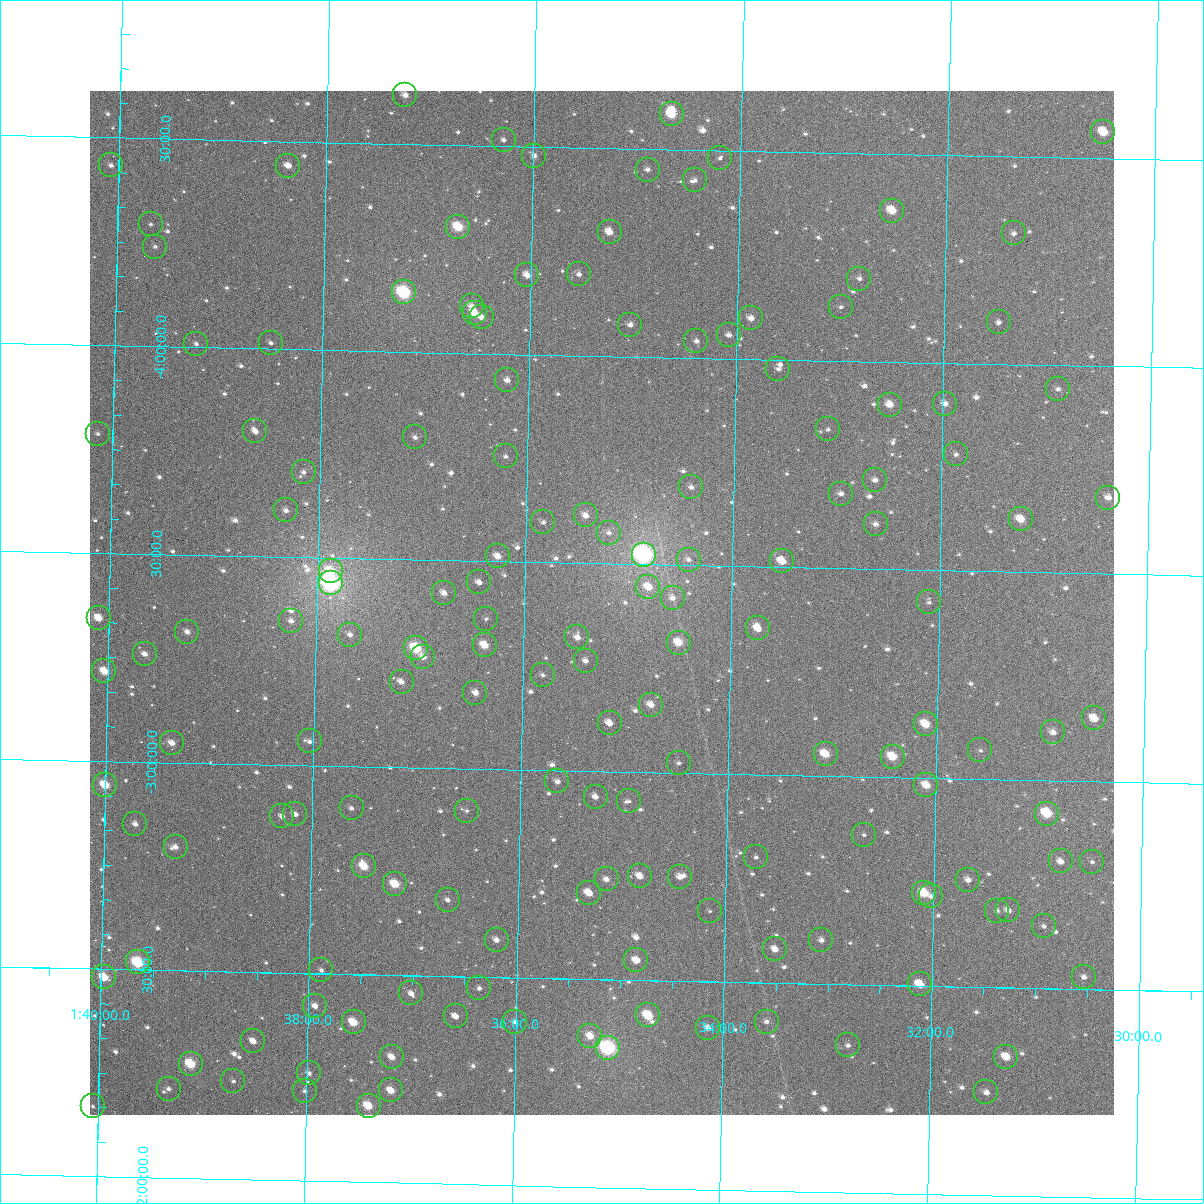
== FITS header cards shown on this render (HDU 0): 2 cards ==
NAXIS1  =                 1024
NAXIS2  =                 1024

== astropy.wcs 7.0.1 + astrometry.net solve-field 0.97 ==
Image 1024 x 1024 px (HDU 0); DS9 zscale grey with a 90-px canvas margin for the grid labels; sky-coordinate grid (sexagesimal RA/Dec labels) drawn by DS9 from the SOLVED WCS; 155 Tycho-2 reference stars matched to detected sources circled (green)
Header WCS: RA---TAN-SIP/DEC--TAN-SIP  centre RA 01:35:15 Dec -03:24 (23.81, -3.41 deg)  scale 8.66 arcsec/px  FOV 147.9' x 147.9'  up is +179 deg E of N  parity flipped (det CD > 0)
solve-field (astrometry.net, Tycho-2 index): VERIFIED the header's WCS against the Tycho-2 star catalogue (verified at 6 index scales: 8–155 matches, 0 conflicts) and refined it, rather than solving blind
Solved WCS: RA---TAN-SIP/DEC--TAN-SIP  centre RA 01:35:15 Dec -03:24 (23.81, -3.41 deg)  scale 8.66 arcsec/px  FOV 147.9' x 147.9'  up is +179 deg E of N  parity flipped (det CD > 0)
The solver's refit moves the header's centre by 0.35 arcsec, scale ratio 0.9999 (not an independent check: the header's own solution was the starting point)
Tycho-2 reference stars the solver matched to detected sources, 155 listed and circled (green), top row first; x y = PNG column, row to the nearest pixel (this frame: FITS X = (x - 90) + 1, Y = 1024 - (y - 91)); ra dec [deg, ICRS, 3 dp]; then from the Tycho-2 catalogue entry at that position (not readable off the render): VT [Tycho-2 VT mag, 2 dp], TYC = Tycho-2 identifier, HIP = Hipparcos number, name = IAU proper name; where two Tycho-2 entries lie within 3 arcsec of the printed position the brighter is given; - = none
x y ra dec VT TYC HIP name
405 95 24.312 -4.617 11.08 4687-2278-1 - -
672 114 23.668 -4.585 9.68 4687-856-1 7347 -
1103 132 22.625 -4.563 9.89 4687-1010-1 - -
504 140 24.072 -4.515 12.10 4687-2137-1 - -
534 156 23.997 -4.478 11.58 4687-1979-1 - -
720 158 23.549 -4.482 12.59 4687-818-1 - -
111 165 25.018 -4.433 11.88 4687-1568-1 - -
288 166 24.591 -4.441 10.98 4687-1454-1 - -
648 170 23.723 -4.451 12.15 4687-743-1 - -
695 180 23.609 -4.427 12.53 4687-975-1 - -
892 211 23.131 -4.364 9.96 4687-638-1 - -
151 224 24.920 -4.294 12.15 4687-1281-1 - -
458 227 24.178 -4.303 9.24 4687-1428-1 - -
610 232 23.812 -4.298 10.53 4687-1005-1 - -
1014 233 22.837 -4.315 11.90 4687-998-1 - -
155 247 24.907 -4.240 12.22 4687-1169-1 - -
579 274 23.884 -4.196 11.58 4687-1876-1 - -
527 275 24.009 -4.191 11.05 4687-1832-1 - -
859 279 23.207 -4.199 11.84 4687-745-1 - -
404 292 24.305 -4.143 7.89 4687-1863-1 7546 -
472 306 24.141 -4.113 11.23 4687-1881-1 - -
841 307 23.251 -4.130 11.98 4687-771-1 - -
475 313 24.133 -4.097 10.84 4687-1190-1 - -
482 317 24.116 -4.087 10.92 4687-1569-1 - -
751 318 23.467 -4.098 11.26 4687-1140-1 - -
999 322 22.869 -4.100 12.06 4687-713-1 - -
630 325 23.757 -4.077 11.37 4687-1070-1 - -
729 335 23.520 -4.057 11.80 4687-559-1 - -
696 341 23.598 -4.040 12.06 4687-680-1 - -
271 343 24.623 -4.015 12.14 4687-1436-1 - -
196 344 24.803 -4.009 12.08 4687-1214-1 - -
778 369 23.398 -3.978 11.74 4687-558-1 - -
507 380 24.052 -3.937 11.24 4687-1472-1 - -
1058 389 22.723 -3.943 12.00 4687-875-1 - -
945 404 22.994 -3.902 11.77 4687-587-1 - -
890 405 23.128 -3.897 10.56 4687-616-1 - -
828 429 23.276 -3.835 12.44 4687-962-1 - -
255 431 24.656 -3.801 11.02 4687-1182-1 - -
98 434 25.036 -3.787 12.16 4687-1374-1 - -
415 437 24.271 -3.795 11.21 4687-2200-1 - -
956 454 22.966 -3.781 11.90 4687-652-1 - -
506 456 24.051 -3.753 11.72 4687-1704-1 - -
304 472 24.538 -3.705 11.94 4685-2461-1 - -
875 480 23.160 -3.715 11.44 4685-2120-1 - -
691 487 23.603 -3.689 11.76 4685-2248-1 - -
841 494 23.241 -3.681 11.27 4685-2241-1 - -
1108 498 22.597 -3.684 11.07 4685-2121-1 - -
286 510 24.578 -3.612 11.63 4685-2554-1 - -
586 515 23.856 -3.616 11.00 4685-2305-1 - -
1021 519 22.807 -3.627 10.37 4685-2088-1 - -
543 522 23.958 -3.597 12.15 4685-2521-1 - -
876 524 23.156 -3.609 11.46 4685-2244-1 - -
609 533 23.800 -3.575 12.29 4685-2137-1 - -
644 555 23.714 -3.524 6.58 4685-2207-1 7362 -
498 556 24.066 -3.512 10.64 4685-2481-1 - -
689 560 23.605 -3.514 11.98 4685-2214-1 - -
782 561 23.381 -3.515 10.76 4685-2256-2 - -
331 571 24.467 -3.469 9.90 4685-2496-1 - -
479 582 24.109 -3.449 11.19 4685-2269-1 - -
331 583 24.467 -3.441 6.63 4685-2423-1 7597 -
648 587 23.701 -3.446 10.39 4685-2166-1 - -
444 593 24.193 -3.421 11.12 4685-2522-1 - -
673 598 23.642 -3.421 11.26 4685-2174-1 - -
929 602 23.023 -3.423 11.81 4685-2122-1 - -
99 618 25.025 -3.344 9.96 4685-2332-1 - -
486 619 24.091 -3.362 12.61 4685-2371-1 - -
291 621 24.560 -3.346 11.94 4685-2310-1 - -
758 628 23.435 -3.352 10.30 4685-2229-1 - -
187 632 24.810 -3.315 11.12 4685-2394-1 - -
350 635 24.418 -3.317 11.72 4685-2307-1 - -
577 637 23.870 -3.322 11.20 4685-2451-1 - -
679 643 23.626 -3.314 9.96 4685-2226-1 - -
485 645 24.093 -3.298 9.86 4685-2379-1 - -
416 648 24.258 -3.287 8.74 4685-2350-1 - -
145 654 24.912 -3.259 11.40 4685-2546-1 - -
423 657 24.240 -3.267 11.39 4685-2488-1 - -
586 661 23.849 -3.266 11.40 4685-2534-1 - -
104 671 25.007 -3.216 9.77 4685-2357-1 - -
543 675 23.952 -3.230 11.89 4685-2397-1 - -
402 682 24.291 -3.206 11.32 4685-2445-1 - -
475 693 24.113 -3.183 11.16 4685-2526-1 - -
651 705 23.689 -3.163 10.76 4685-2110-1 - -
1094 718 22.621 -3.152 10.03 4685-2133-1 - -
610 723 23.788 -3.117 10.84 4685-2194-1 - -
926 724 23.026 -3.130 9.60 4685-2206-1 - -
1053 732 22.719 -3.116 11.01 4685-2117-1 - -
310 741 24.510 -3.058 11.71 4685-2322-1 - -
172 743 24.841 -3.047 10.81 4685-2574-1 - -
980 750 22.893 -3.069 11.69 4685-2090-1 - -
826 754 23.266 -3.053 9.70 4685-2125-1 - -
893 757 23.104 -3.050 9.43 4685-2221-1 - -
679 763 23.620 -3.025 12.09 4685-2203-1 - -
557 781 23.911 -2.974 11.35 4685-2293-1 - -
105 785 25.000 -2.942 9.44 4685-1857-1 7769 -
926 785 23.022 -2.982 9.99 4685-2095-1 - -
596 797 23.818 -2.939 11.29 4685-1726-1 - -
629 801 23.737 -2.930 13.16 4685-1685-1 - -
352 808 24.405 -2.899 12.60 4685-1837-1 - -
467 811 24.127 -2.899 11.99 4685-1678-1 - -
295 814 24.540 -2.882 12.04 4685-1626-1 - -
1047 814 22.729 -2.920 8.95 4685-1733-1 - -
282 816 24.572 -2.876 11.54 4685-1621-1 - -
135 824 24.925 -2.850 11.29 4685-1699-1 - -
864 835 23.170 -2.861 12.06 4685-1892-1 - -
176 847 24.827 -2.797 11.54 4685-1749-1 - -
756 857 23.429 -2.802 13.36 4685-1753-1 - -
1061 861 22.695 -2.806 11.12 4685-1757-1 - -
1092 862 22.620 -2.807 12.14 4685-1963-1 - -
364 866 24.373 -2.760 9.67 4685-1883-1 - -
640 876 23.708 -2.750 10.76 4685-2079-1 - -
680 877 23.611 -2.750 11.56 4685-1518-1 - -
607 879 23.787 -2.741 11.65 4685-1574-1 - -
968 880 22.916 -2.757 11.79 4685-1719-1 - -
395 884 24.297 -2.718 9.55 4685-1483-1 7544 -
589 893 23.829 -2.707 10.12 4685-1537-1 - -
924 893 23.023 -2.724 9.31 4685-1554-1 7144 -
931 896 23.005 -2.716 11.37 4685-1674-1 - -
448 900 24.169 -2.684 11.65 4685-1575-1 - -
1008 910 22.819 -2.686 11.12 4685-1643-1 - -
710 911 23.537 -2.670 12.02 4685-1819-1 - -
997 911 22.846 -2.684 11.75 4685-1897-1 - -
1044 926 22.733 -2.650 11.72 4685-1894-1 - -
497 940 24.049 -2.590 11.42 4685-1805-1 - -
821 940 23.268 -2.606 11.29 4685-1565-1 - -
775 949 23.378 -2.581 10.72 4685-1415-1 - -
636 960 23.712 -2.548 10.28 4685-1514-1 - -
138 962 24.911 -2.517 8.58 4685-2580-1 7736 -
321 970 24.470 -2.508 11.90 4685-1855-1 - -
104 977 24.992 -2.480 9.33 4685-1708-1 - -
1084 977 22.633 -2.529 11.58 4685-1427-1 - -
920 984 23.028 -2.504 9.74 4685-1940-1 - -
479 988 24.089 -2.472 11.74 4685-1697-1 - -
411 993 24.252 -2.457 11.44 4685-1299-1 - -
315 1006 24.483 -2.421 11.55 4685-1391-1 - -
648 1015 23.681 -2.415 9.34 4685-1641-1 - -
456 1016 24.144 -2.404 11.07 4685-1374-1 - -
354 1022 24.390 -2.384 9.72 4685-1348-1 - -
515 1022 24.001 -2.394 11.60 4685-1363-1 - -
767 1022 23.395 -2.406 11.75 4685-1634-1 - -
708 1028 23.536 -2.388 11.00 4685-1914-1 - -
590 1036 23.819 -2.363 10.25 4685-1580-1 - -
253 1041 24.630 -2.334 11.66 4685-1559-1 - -
848 1045 23.199 -2.353 12.18 4685-1573-1 - -
608 1048 23.776 -2.335 7.45 4685-1560-1 7382 -
392 1057 24.296 -2.302 10.81 4685-1281-1 - -
1006 1057 22.817 -2.333 9.88 4685-1302-1 7085 -
191 1064 24.780 -2.276 8.90 4685-1123-1 - -
309 1073 24.494 -2.259 11.33 4685-2024-1 - -
233 1081 24.676 -2.237 11.84 4685-1210-1 - -
169 1089 24.831 -2.215 11.58 4685-1701-1 - -
391 1090 24.296 -2.222 10.32 4685-1451-1 - -
305 1091 24.503 -2.216 12.34 4685-1191-1 - -
986 1092 22.863 -2.247 11.30 4685-1484-1 - -
93 1106 25.013 -2.169 12.52 4685-1027-1 - -
369 1106 24.349 -2.184 9.34 4685-1425-1 - -